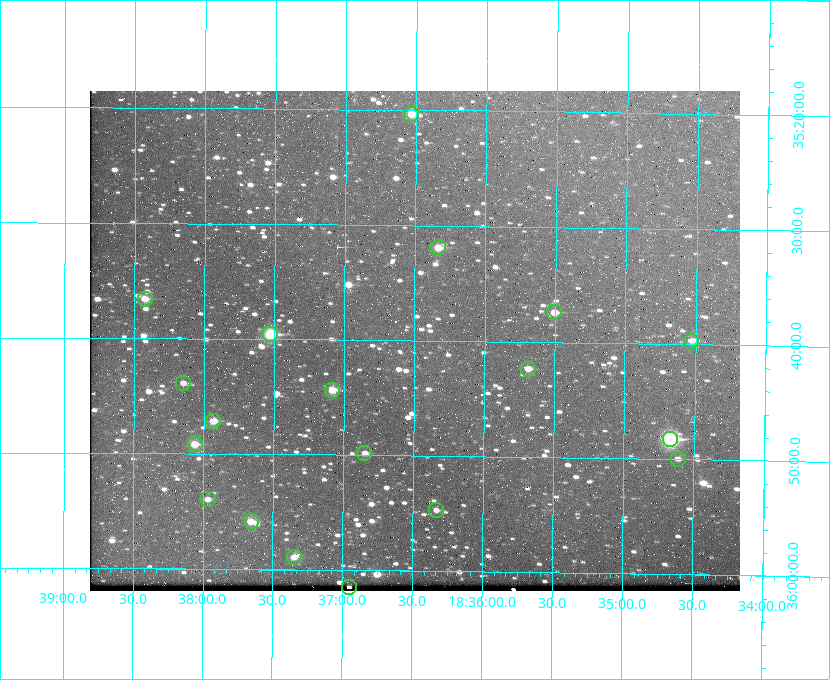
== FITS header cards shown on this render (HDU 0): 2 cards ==
NAXIS1  =                  650 / Width of table row in bytes
NAXIS2  =                  500 / Number of rows in table

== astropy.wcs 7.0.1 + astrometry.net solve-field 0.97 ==
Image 650 x 500 px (HDU 0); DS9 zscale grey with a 90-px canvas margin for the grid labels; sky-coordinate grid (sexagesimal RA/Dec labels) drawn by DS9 from the SOLVED WCS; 19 Tycho-2 reference stars matched to detected sources circled (green)
Header WCS: none
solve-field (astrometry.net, Tycho-2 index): SOLVED blind (the file carries no WCS)
Solved WCS: RA---TAN-SIP/DEC--TAN-SIP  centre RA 18:36:30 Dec +35:40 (279.12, +35.67 deg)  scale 5.21 arcsec/px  FOV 56.5' x 43.4'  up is +180 deg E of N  parity flipped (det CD > 0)
(file carries no celestial WCS; the grid is the blind solution)
Tycho-2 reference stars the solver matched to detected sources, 19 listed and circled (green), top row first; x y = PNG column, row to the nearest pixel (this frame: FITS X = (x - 90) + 1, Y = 500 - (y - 91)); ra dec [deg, ICRS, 3 dp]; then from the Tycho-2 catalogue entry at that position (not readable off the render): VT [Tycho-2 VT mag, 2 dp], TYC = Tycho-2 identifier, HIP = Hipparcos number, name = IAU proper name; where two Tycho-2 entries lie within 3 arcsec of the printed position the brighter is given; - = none
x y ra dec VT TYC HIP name
411 114 279.134 +35.339 9.91 2645-980-1 - -
438 247 279.085 +35.532 9.84 2645-710-1 - -
145 299 279.606 +35.610 10.50 2645-565-1 - -
554 312 278.877 +35.623 10.37 2632-1282-1 - -
270 334 279.382 +35.660 8.88 2649-136-1 91311 -
691 341 278.632 +35.662 10.68 2636-195-1 - -
528 369 278.922 +35.705 10.37 2636-96-1 - -
183 383 279.537 +35.731 11.00 2649-31-1 - -
332 390 279.271 +35.739 10.27 2649-22-1 - -
213 421 279.483 +35.786 9.96 2649-1276-1 - -
670 439 278.667 +35.805 7.78 2636-68-1 91080 -
195 444 279.516 +35.819 10.07 2649-1464-1 - -
364 453 279.212 +35.831 10.99 2649-1529-1 - -
678 459 278.654 +35.833 11.29 2636-133-1 - -
208 499 279.492 +35.899 10.86 2649-1492-1 - -
436 510 279.083 +35.912 11.42 2649-1448-1 - -
251 521 279.414 +35.931 10.32 2649-1381-1 - -
294 557 279.337 +35.982 10.50 2649-1232-1 - -
349 587 279.237 +36.025 11.10 2649-1371-1 - -